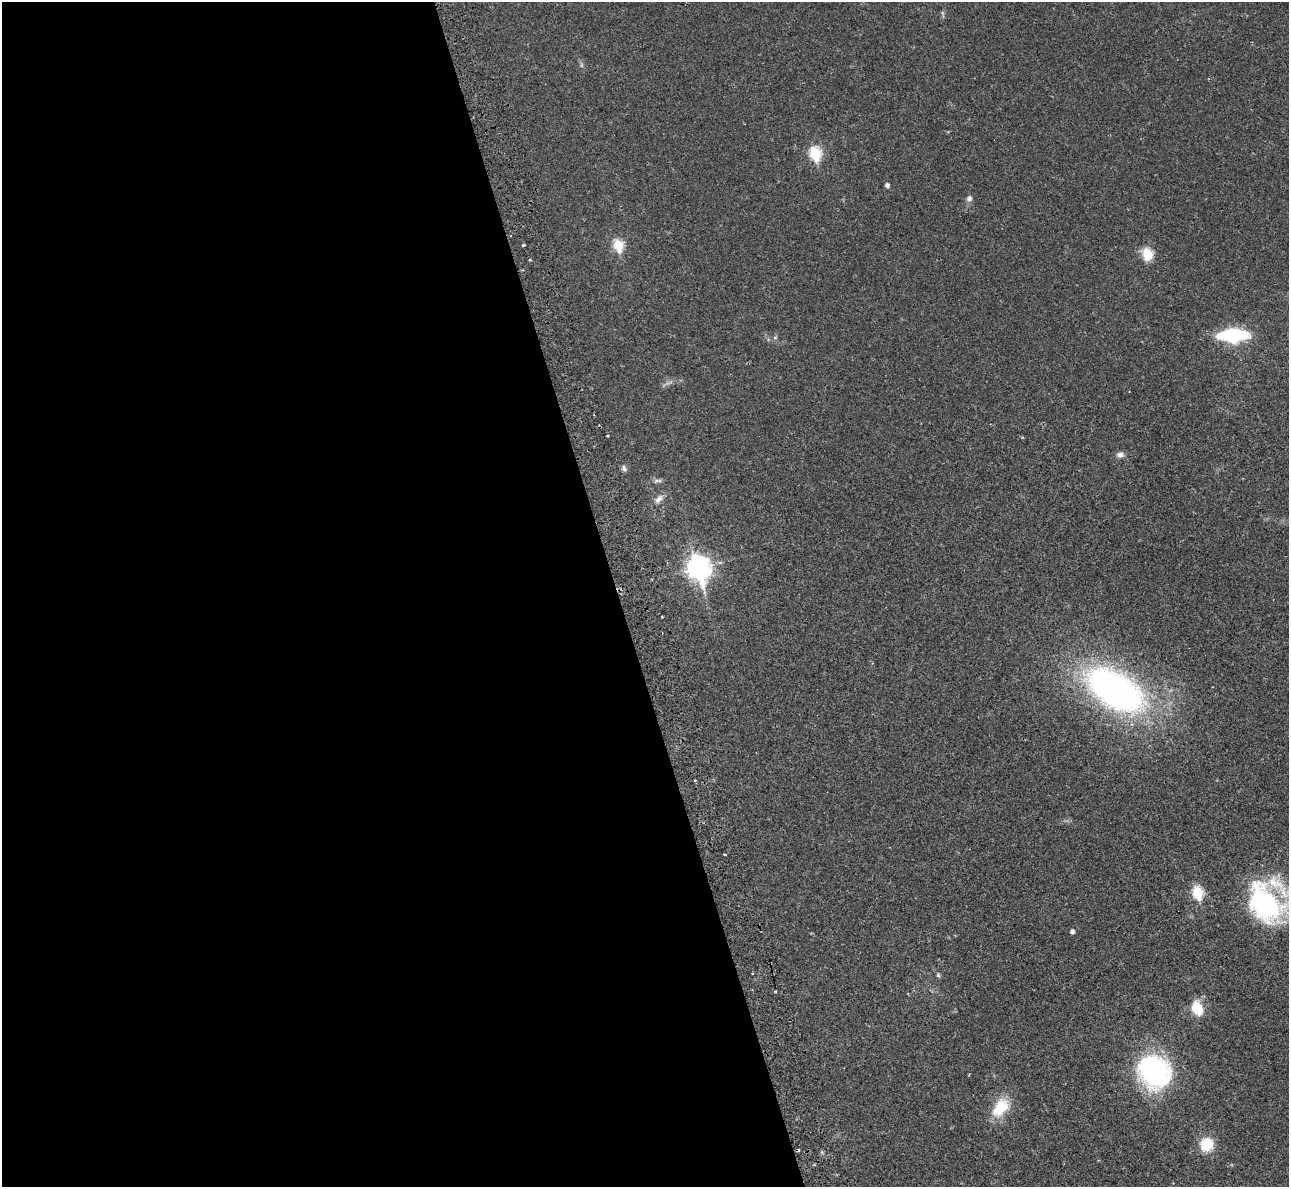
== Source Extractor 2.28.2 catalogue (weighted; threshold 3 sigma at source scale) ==
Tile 9 of 4 x 4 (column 1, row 3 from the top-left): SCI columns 13-1299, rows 1489-2673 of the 5213 x 5195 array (HDU 1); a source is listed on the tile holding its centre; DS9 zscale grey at full resolution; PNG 1291 x 1189 px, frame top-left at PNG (2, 2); no overlay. Shown black and unused: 48% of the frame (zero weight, under 2 of 3 exposures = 3% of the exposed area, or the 3 px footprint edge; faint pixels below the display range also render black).
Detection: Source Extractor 2.28.2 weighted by HDU 2 'WHT'; one run over the whole footprint, this tile lists its part. Background 0.0288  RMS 0.0041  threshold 0.0184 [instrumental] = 3 sigma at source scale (4.5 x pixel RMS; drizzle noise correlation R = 1.50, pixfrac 1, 0.05/0.05 arcsec/px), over >= 5 px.
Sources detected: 32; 2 too faint to see at this stretch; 2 cosmic-ray / hot-pixel residue — not listed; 1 inside a brighter listed object's ellipse — not listed separately; the other 27 listed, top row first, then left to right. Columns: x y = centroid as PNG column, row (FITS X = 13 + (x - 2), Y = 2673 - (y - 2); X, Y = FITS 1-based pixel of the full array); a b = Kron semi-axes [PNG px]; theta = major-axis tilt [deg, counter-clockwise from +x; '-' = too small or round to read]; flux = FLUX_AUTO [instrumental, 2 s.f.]
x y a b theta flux
815 154 7 6 - 36
887 185 5 4 - 1.4
969 199 8 7 - 1.5
523 245 3 3 - 1.8
618 245 7 6 - 23
1147 254 15 13 -71 7.1
522 270 3 3 - 0.38
1233 335 20 9 2 45
775 337 6 4 0 0.57
608 436 3 3 - 0.86
1120 455 10 7 3 1.8
624 468 8 6 -67 1.2
656 480 9 5 30 1
659 499 14 7 48 2.4
699 568 11 8 -74 280
1115 690 47 24 -32 190
695 780 3 2 - 0.46
725 855 3 2 - 0.47
1198 893 7 6 - 31
1265 903 51 34 -54 61
1072 932 4 4 - 1.4
752 973 3 2 - 0.28
938 975 6 5 - 0.67
1197 1008 16 11 -64 9.6
1154 1072 36 32 -49 61
1000 1108 22 14 52 13
1206 1144 13 12 - 12
Isophote crosses this tile's border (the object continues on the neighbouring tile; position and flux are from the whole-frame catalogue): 1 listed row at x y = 1265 903